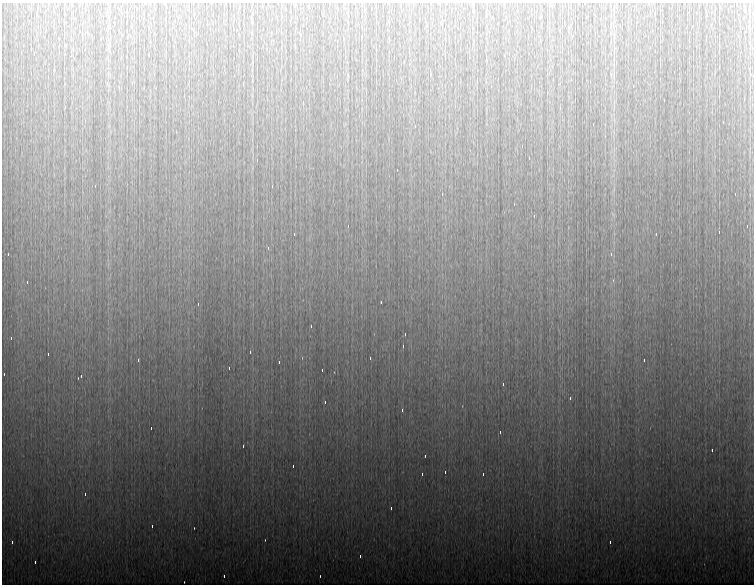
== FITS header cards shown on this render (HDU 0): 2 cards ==
NAXIS1  =                  752 / length of data axis 1
NAXIS2  =                  582 / length of data axis 2

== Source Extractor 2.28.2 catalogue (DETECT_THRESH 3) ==
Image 752 x 582 px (HDU 0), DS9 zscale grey, 1 PNG px = 1 image px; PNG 756 x 586 px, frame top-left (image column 1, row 582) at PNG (2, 3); no overlay
Background 884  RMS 8.2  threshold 24.6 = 3 sigma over >= 5 px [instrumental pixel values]
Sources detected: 74; all 74 listed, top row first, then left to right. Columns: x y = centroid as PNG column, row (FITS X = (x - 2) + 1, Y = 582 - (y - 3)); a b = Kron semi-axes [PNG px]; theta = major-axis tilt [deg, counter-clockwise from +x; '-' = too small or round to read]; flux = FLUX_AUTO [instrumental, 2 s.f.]
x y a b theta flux
226 12 3 2 - 1000
536 12 3 2 - 950
497 24 3 2 - 600
564 24 3 2 - 990
742 28 3 2 - 1100
404 42 3 2 - 950
34 54 3 2 - 510
514 60 4 2 - 2600
679 68 3 2 - 500
674 72 3 2 - 45000
396 80 3 2 - 1000
491 86 3 2 - 980
633 86 3 2 - 900
664 100 3 2 - 2200
303 102 3 2 - 700
723 122 3 2 - 960
593 124 3 2 - 2200
415 126 3 2 - 450
522 146 3 2 - 1200
529 158 3 2 - 870
257 160 3 2 - 710
397 170 3 2 - 460
272 186 3 2 - 920
735 194 3 2 - 4700
534 216 4 2 - 1800
348 226 3 2 - 910
747 226 3 3 - 770
719 232 3 2 - 1300
294 234 3 2 - 490
656 234 3 3 - 460
268 248 3 2 - 1000
8 254 3 2 - 880
611 254 3 3 - 1200
27 282 3 2 - 800
381 302 3 2 - 1000
198 304 3 2 - 1200
311 326 3 2 - 920
405 334 3 2 - 900
11 338 3 2 - 3500
403 346 3 2 - 910
250 352 3 2 - 1000
48 354 3 2 - 850
370 358 3 2 - 1500
138 360 3 2 - 970
644 360 3 2 - 1000
279 362 3 2 - 770
229 368 3 2 - 1000
322 370 3 2 - 970
4 374 3 2 - 950
81 376 3 2 - 1100
503 384 3 2 - 1000
570 398 3 2 - 1300
325 402 3 2 - 1000
402 410 3 2 - 1100
151 428 3 2 - 1000
500 432 3 2 - 810
243 446 3 2 - 910
712 450 3 2 - 1100
425 456 3 2 - 1100
293 466 3 2 - 810
445 472 3 2 - 1000
422 474 3 2 - 630
483 474 3 2 - 7800
85 494 3 3 - 580
391 508 3 2 - 980
152 526 3 2 - 930
194 528 2 2 - 310
12 542 4 2 - 2100
610 542 3 2 - 1000
360 556 3 2 - 900
35 562 3 2 - 990
224 576 3 2 - 980
320 576 3 2 - 440
184 582 2 2 - 280